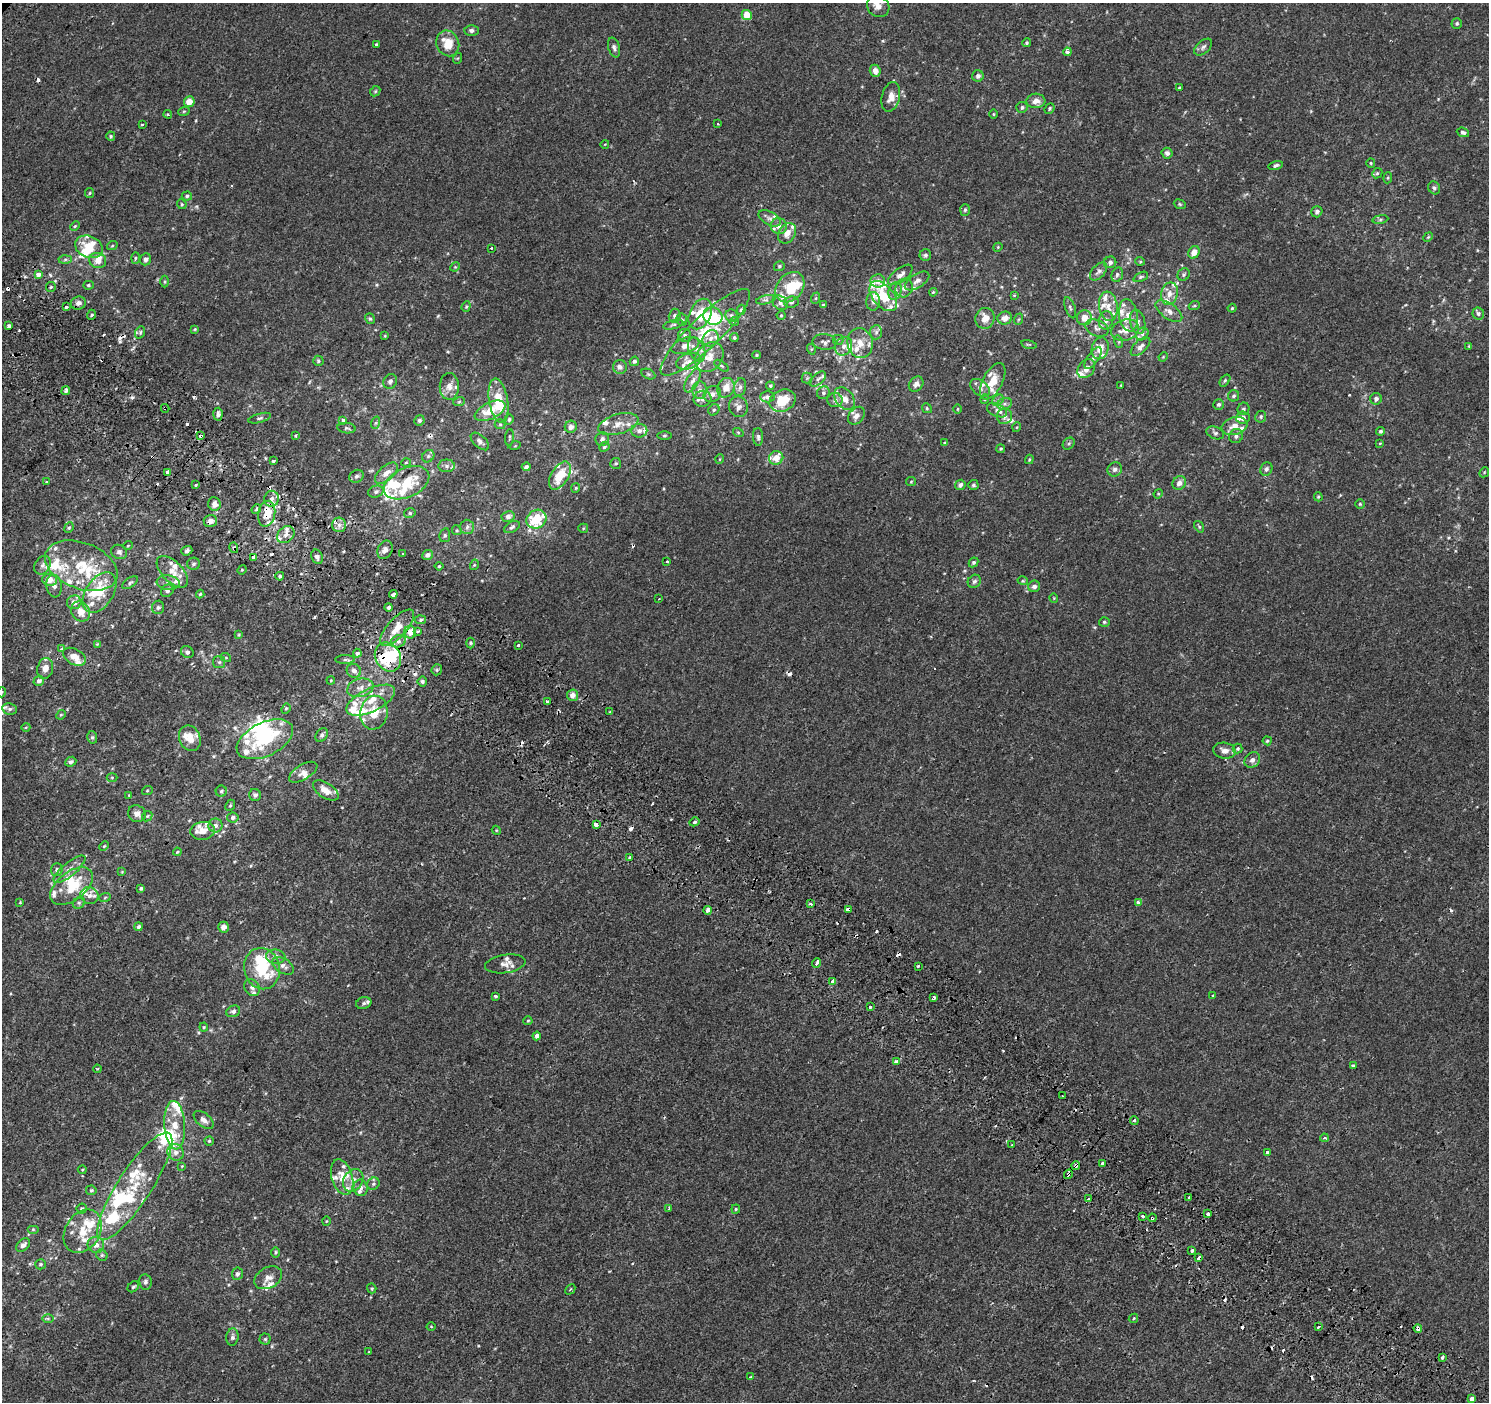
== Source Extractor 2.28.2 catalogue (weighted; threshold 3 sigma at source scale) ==
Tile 6 of 4 x 4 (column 2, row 2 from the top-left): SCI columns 1562-3048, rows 3099-4498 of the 6086 x 6113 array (HDU 1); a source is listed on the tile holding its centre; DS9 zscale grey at full resolution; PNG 1491 x 1404 px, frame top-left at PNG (2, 3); each listed source drawn as its Kron ellipse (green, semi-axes under 4 px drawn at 4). Shown black and unused: <1% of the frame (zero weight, under 2 of 3 exposures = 3% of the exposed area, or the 3 px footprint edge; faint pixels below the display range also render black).
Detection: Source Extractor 2.28.2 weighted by HDU 2 'WHT'; one run over the whole footprint, this tile lists its part. Background 3.13e-04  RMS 0.0027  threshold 0.0122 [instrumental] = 3 sigma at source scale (4.5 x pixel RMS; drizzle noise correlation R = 1.50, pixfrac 1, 0.0396/0.0396 arcsec/px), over >= 5 px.
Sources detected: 615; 6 inside a brighter object's white glare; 39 cosmic-ray / hot-pixel residue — neither listed nor drawn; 118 inside a brighter listed object's ellipse — not listed separately; the other 452 listed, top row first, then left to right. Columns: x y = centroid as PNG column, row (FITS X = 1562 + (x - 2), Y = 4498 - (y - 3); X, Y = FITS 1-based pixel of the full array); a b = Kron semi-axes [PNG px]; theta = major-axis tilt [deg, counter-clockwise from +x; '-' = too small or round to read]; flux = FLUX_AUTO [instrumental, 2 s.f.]
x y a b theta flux
878 6 11 10 - 1.9
747 15 5 5 - 3.9
1457 23 5 5 - 0.38
472 30 7 5 -1 0.76
448 43 13 11 -67 4.8
1026 43 4 4 - 0.4
377 45 3 3 - 4.6
1203 47 10 6 42 0.79
614 48 10 5 -73 0.82
1067 52 4 3 - 1.3
458 58 5 3 - 0.25
875 71 6 5 - 1.5
978 76 6 5 - 0.89
1179 88 3 2 - 0.38
375 91 5 4 - 0.33
891 97 15 9 76 2.4
1036 101 9 7 3 1.7
189 102 5 5 - 2.7
1022 107 6 5 - 0.56
1049 108 5 4 - 0.39
184 111 6 3 19 0.29
168 114 4 3 - 0.33
993 114 5 3 - 0.23
142 124 3 3 - 0.29
718 124 3 2 - 0.18
1463 132 6 4 -21 0.62
111 136 5 4 - 0.31
605 144 4 3 - 0.17
1167 153 5 5 - 0.73
1371 163 5 4 - 0.31
1276 165 7 4 13 0.59
1377 173 5 4 - 0.37
1388 178 5 4 - 0.31
1434 188 7 5 -54 0.68
90 193 5 4 - 0.31
187 196 5 4 - 0.4
182 204 5 4 - 0.31
1180 204 6 4 -23 0.35
965 210 6 5 - 0.44
1317 212 6 5 - 0.66
770 218 12 6 -29 1.1
1380 219 8 4 8 0.48
75 226 5 3 - 0.29
779 226 8 8 - 1.7
787 233 11 8 57 2.4
1428 237 5 4 - 0.29
112 246 5 3 - 0.26
89 247 14 10 -21 5.3
998 247 5 3 - 0.23
491 248 3 3 - 0.82
1194 252 6 5 - 2.5
925 255 6 6 - 0.56
135 258 6 4 88 0.33
65 259 6 4 2 0.47
146 259 6 5 - 0.75
98 260 9 7 -21 2
1140 261 5 3 - 0.22
1110 262 6 6 - 0.75
779 266 5 5 - 0.42
455 267 5 4 - 0.28
1098 271 11 6 49 0.85
39 274 4 4 - 2.7
1184 274 6 5 - 0.46
900 275 14 6 37 1.6
1117 275 7 5 74 0.58
1141 277 8 4 25 0.46
165 281 6 3 90 0.26
878 281 7 6 - 1.3
917 281 14 7 32 1.3
88 285 5 4 - 0.37
51 287 5 5 - 0.38
790 287 17 12 50 8.4
904 288 9 8 - 1.4
895 291 9 6 73 1
933 292 4 3 - 0.29
1169 294 11 8 78 1.9
1014 295 4 4 - 0.21
883 296 17 10 -49 7.2
816 298 6 3 71 0.25
766 300 10 4 12 0.68
873 301 9 7 84 0.97
791 302 7 5 7 0.64
78 303 7 6 - 1.1
780 303 8 6 -39 0.92
823 305 3 3 - 0.27
466 306 5 4 - 0.33
1108 306 15 9 -82 2.5
1194 306 5 3 - 0.31
66 307 3 3 - 1.8
1070 308 11 5 -70 0.61
1232 308 4 4 - 0.31
741 310 5 4 - 0.47
1169 311 15 7 -35 1.6
1478 313 6 6 - 0.73
700 314 16 10 64 5.8
91 315 5 3 - 0.32
781 315 4 4 - 0.24
1128 315 16 9 -80 2.7
675 316 7 5 76 0.64
713 316 10 8 -24 5.8
731 316 6 6 - 0.61
985 318 10 9 - 2.8
1005 318 7 6 - 2
1084 318 7 7 - 2.6
370 319 5 4 - 0.38
682 319 6 5 - 0.41
1019 319 6 3 70 0.31
1106 320 9 7 76 1.2
734 322 5 4 - 0.3
1138 322 12 7 -77 1.4
673 325 10 4 14 0.5
9 326 4 3 - 1.6
1097 328 12 8 -21 1.2
195 329 4 4 - 0.27
1125 330 14 10 18 3
140 332 6 4 70 0.41
705 332 60 15 44 16
876 332 7 6 - 0.66
1142 334 7 5 49 0.75
685 335 6 6 - 0.67
385 336 4 3 - 0.2
711 338 9 7 51 1.3
734 338 4 4 - 0.45
838 340 5 5 - 0.39
825 342 12 8 -6 0.92
1119 342 6 4 -72 0.34
860 343 15 12 -75 3.2
1029 344 8 3 -13 0.32
685 346 14 7 18 2.2
844 346 10 8 58 1.3
1469 346 3 3 - 0.21
1140 347 12 6 42 1.2
1100 348 11 8 74 2.9
811 349 5 3 - 0.27
697 350 12 8 -69 1.7
756 355 4 4 - 0.31
709 357 16 12 52 3.7
1163 357 5 4 - 0.24
1093 358 13 5 55 0.9
318 361 5 5 - 0.39
634 361 5 4 - 0.65
689 361 13 8 17 1.8
721 366 8 4 -34 0.46
620 367 7 7 - 1
1086 368 10 7 52 1.9
648 374 7 4 -26 0.44
807 378 5 5 - 0.4
818 379 9 5 42 0.67
1225 380 7 4 53 0.42
390 381 7 6 - 0.81
693 381 13 6 60 1.3
993 381 20 10 63 4.8
916 384 8 6 51 1.1
1121 385 3 2 - 0.18
449 386 13 9 90 2.1
770 386 4 3 - 0.31
740 387 9 6 79 0.82
726 388 10 8 65 2.8
980 388 11 7 -38 1.3
700 390 9 7 -89 1.2
66 391 5 4 - 0.66
823 393 6 6 - 0.64
712 394 9 7 33 1.3
1234 396 6 5 - 0.56
767 397 7 5 1 0.79
702 399 9 8 - 1.1
845 399 12 9 -52 2.2
985 399 5 3 - 0.25
1376 399 6 5 - 0.97
835 400 7 7 - 1
998 400 6 5 - 0.49
499 401 22 9 -81 7.4
783 401 13 10 25 5.9
459 402 6 3 19 0.29
1005 404 7 5 19 0.67
1219 404 5 5 - 0.56
738 407 10 9 - 1.2
165 408 4 3 - 4.2
927 408 5 4 - 0.37
958 409 4 3 - 0.22
1243 409 6 6 - 0.64
714 410 6 5 - 0.4
997 410 10 6 -24 1.1
490 411 16 8 25 4.9
218 414 6 4 86 0.75
856 416 10 7 51 1.5
1004 416 8 7 - 1.4
1261 417 6 5 - 0.54
260 418 12 4 16 0.61
1243 418 6 6 - 1.3
509 419 5 4 - 0.5
343 420 3 3 - 0.99
419 420 5 5 - 0.62
375 423 6 4 70 0.34
500 424 5 5 - 0.35
618 424 21 10 16 2.7
1234 426 13 8 15 2.6
571 427 6 6 - 1.4
1017 427 5 3 - 0.21
347 428 9 5 -9 0.51
639 431 8 7 - 1
1380 431 4 4 - 0.52
738 432 5 3 - 0.26
1215 433 9 6 -21 0.66
296 435 3 3 - 0.54
201 436 4 3 - 3.1
664 436 7 3 1 0.32
1236 436 7 6 - 0.9
758 437 9 5 -88 0.65
509 438 8 3 86 0.33
602 439 7 6 - 0.8
480 441 11 6 -43 0.9
945 443 4 3 - 1.1
1380 443 4 3 - 0.2
1069 444 6 5 - 0.42
515 446 5 3 - 0.2
604 447 5 4 - 0.45
1001 449 4 4 - 0.38
428 456 7 5 46 0.65
776 458 7 6 - 2.2
720 459 5 3 - 0.21
1029 459 5 3 - 0.27
273 461 3 3 - 1.2
406 462 4 3 - 0.22
616 463 5 5 - 0.41
447 466 8 6 0 0.79
526 467 4 3 - 0.68
1115 469 7 7 - 0.85
1266 469 7 6 - 0.8
168 472 4 3 - 2.9
1484 472 5 4 - 0.29
386 473 14 7 41 2.1
560 475 15 8 59 6.1
357 476 7 6 - 0.63
47 482 3 3 - 1.3
911 482 5 4 - 0.3
407 483 24 14 25 8.6
1179 483 7 6 - 1.5
196 485 3 2 - 0.49
960 485 5 5 - 0.84
973 485 5 5 - 0.49
576 488 5 4 - 0.29
376 492 8 6 20 0.72
1158 494 5 4 - 0.24
1318 497 4 4 - 0.29
272 499 8 7 - 1.1
214 504 7 6 - 1.2
1360 504 4 4 - 0.34
256 509 5 4 - 0.4
410 513 6 4 14 0.45
267 514 13 8 78 6.1
508 516 7 5 10 0.84
536 519 10 9 - 7.9
210 521 6 6 - 1.3
339 525 7 7 - 1.1
467 527 7 7 - 0.75
512 527 8 5 30 0.62
1199 527 6 4 -57 0.33
69 528 5 4 - 0.33
583 528 5 4 - 0.3
457 530 5 4 - 0.35
286 535 9 7 43 1.4
445 535 7 5 78 0.47
128 545 5 3 - 0.19
234 548 5 3 - 0.35
385 550 10 7 65 1.2
187 551 5 4 - 0.58
119 552 8 7 - 0.73
403 553 3 3 - 0.5
427 555 6 5 - 1
254 557 4 3 - 5.4
317 557 7 5 -67 0.88
667 561 3 3 - 0.54
974 562 5 4 - 0.48
194 564 6 6 - 0.55
42 565 10 7 58 1
474 565 5 3 - 0.3
81 566 38 23 -21 13
439 566 4 4 - 0.29
242 570 5 4 - 0.25
172 572 20 10 -45 2.9
280 576 4 3 - 0.44
49 580 7 6 - 2.4
974 581 7 6 - 0.68
1023 581 5 3 - 0.29
130 583 9 4 35 0.5
168 583 11 7 -7 1.2
54 586 11 7 -82 1.3
1034 586 6 5 - 1.1
167 591 7 5 41 0.73
100 593 22 14 57 6.5
200 594 4 4 - 0.29
393 594 4 3 - 5.9
1054 598 4 4 - 0.23
659 599 3 2 - 0.2
74 602 7 7 - 1.6
158 607 7 6 - 0.57
389 607 4 4 - 0.95
80 611 10 9 - 2.7
421 620 5 4 - 0.45
1104 622 5 4 - 0.37
397 628 23 9 48 5.1
418 631 3 3 - 0.46
410 632 6 6 - 2.6
239 635 4 3 - 0.25
398 641 8 6 22 1
471 643 5 3 - 0.36
97 644 4 4 - 0.22
518 645 3 3 - 1.7
62 649 4 3 - 0.49
187 652 7 5 -36 0.64
357 653 4 4 - 0.98
74 657 12 7 -29 2.6
388 657 15 12 -59 12
226 658 5 3 - 0.24
345 660 10 4 1 0.6
219 662 6 6 - 0.51
45 668 10 7 77 2
437 670 5 5 - 0.41
354 671 7 6 - 1.2
331 680 4 3 - 0.21
39 681 5 5 - 0.88
422 681 5 4 - 0.64
360 688 13 9 14 1.9
2 692 5 3 - 0.22
572 695 5 5 - 1.6
371 700 26 11 26 5.6
547 701 3 2 - 0.63
10 709 7 6 - 0.73
286 709 5 4 - 0.34
610 712 3 2 - 0.54
374 713 17 13 80 5
61 715 5 4 - 0.3
26 727 4 3 - 0.21
322 735 7 5 58 0.67
92 737 6 5 - 0.43
190 738 13 10 -66 3.5
265 739 30 16 26 16
1267 741 4 4 - 0.35
1238 749 5 5 - 0.41
1225 751 11 8 -11 1.5
1252 760 8 7 - 1.1
71 762 6 5 - 0.62
303 772 16 7 31 1.6
112 777 5 3 - 0.22
326 790 14 7 -33 2.4
147 791 5 3 - 0.24
221 791 5 5 - 0.49
129 795 4 3 - 0.2
255 795 6 6 - 0.74
230 805 6 4 67 0.35
137 814 9 8 - 1.6
147 816 6 4 44 0.38
233 818 5 5 - 0.81
694 822 5 4 - 0.61
215 825 7 7 - 0.93
596 825 4 3 - 3.7
496 830 5 3 - 0.23
203 831 12 9 6 3.2
104 846 5 3 - 0.25
177 852 4 4 - 0.28
630 858 3 3 - 0.54
57 869 6 6 - 0.61
69 869 20 6 40 1.7
122 872 4 3 - 0.19
72 886 25 14 37 8.8
141 888 4 3 - 0.44
89 896 9 8 - 1.4
105 897 6 3 20 0.29
20 902 4 4 - 0.24
1138 902 4 3 - 1.1
79 903 6 5 - 0.5
810 904 3 3 - 0.91
708 910 4 4 - 1.4
848 910 3 3 - 11
139 927 4 4 - 0.61
223 927 5 5 - 1.6
276 957 9 7 -6 1.3
817 963 5 3 - 4.8
505 964 20 9 9 1.8
283 966 12 7 -33 1.3
918 966 3 3 - 0.89
262 969 21 17 -76 14
833 982 3 3 - 8.8
252 988 9 7 -52 0.92
496 996 3 3 - 0.42
1213 996 3 3 - 0.55
934 997 3 3 - 1.4
364 1003 8 5 19 0.62
870 1007 3 3 - 1.9
233 1011 7 5 24 0.79
528 1021 4 4 - 0.27
204 1027 4 4 - 0.29
537 1036 4 4 - 1.1
896 1061 4 4 - 0.99
1353 1066 3 3 - 1.4
97 1069 4 3 - 0.31
1063 1096 2 2 - 0.2
204 1120 12 6 -40 1.3
1134 1120 4 3 - 0.48
175 1125 24 10 -86 4.6
1324 1138 4 3 - 0.5
209 1141 4 4 - 0.32
1012 1145 3 2 - 0.28
176 1152 8 8 - 1.3
1268 1152 3 3 - 0.82
1102 1164 4 3 - 0.68
1076 1165 4 3 - 3
182 1166 4 3 - 0.21
82 1170 4 4 - 0.24
1068 1174 5 3 - 3.7
342 1177 18 10 -73 3.4
353 1180 12 9 55 2
373 1184 6 6 - 0.53
135 1186 63 17 57 13
361 1188 8 7 - 1
91 1190 5 4 - 0.38
1189 1197 3 3 - 1.2
1088 1199 4 3 - 1.2
669 1208 3 2 - 0.2
82 1209 5 5 - 0.47
736 1209 4 4 - 0.33
1208 1214 4 3 - 0.97
1142 1217 3 3 - 1.4
1152 1218 4 3 - 1.1
326 1221 4 3 - 0.19
33 1229 6 4 0 0.31
83 1231 23 17 58 6.1
23 1245 8 5 42 1.2
96 1245 8 8 - 1.5
1192 1251 3 3 - 0.67
276 1252 5 4 - 0.37
102 1255 6 5 - 0.42
1199 1257 4 3 - 1.2
41 1264 5 5 - 0.41
237 1274 6 5 - 0.65
268 1278 15 10 29 2
145 1282 8 6 -81 0.73
133 1287 6 5 - 0.45
372 1288 5 4 - 0.29
570 1289 6 2 45 0.25
1133 1318 5 3 - 0.24
48 1319 6 4 0 0.38
431 1327 4 3 - 0.25
1318 1327 4 3 - 2.3
1418 1328 4 3 - 2.8
232 1337 9 6 83 0.79
265 1339 5 5 - 0.43
369 1352 3 2 - 0.3
1442 1357 3 3 - 0.58
750 1377 4 3 - 0.24
1472 1399 3 3 - 7.2
Overlapping masked pixels (flux is a lower limit): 15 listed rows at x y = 165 408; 201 436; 267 514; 210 521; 234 548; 254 557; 410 632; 388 657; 848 910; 833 982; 1076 1165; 1068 1174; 1152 1218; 1199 1257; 1418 1328
Isophote crosses this tile's border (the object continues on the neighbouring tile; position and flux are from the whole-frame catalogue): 2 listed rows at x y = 878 6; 2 692